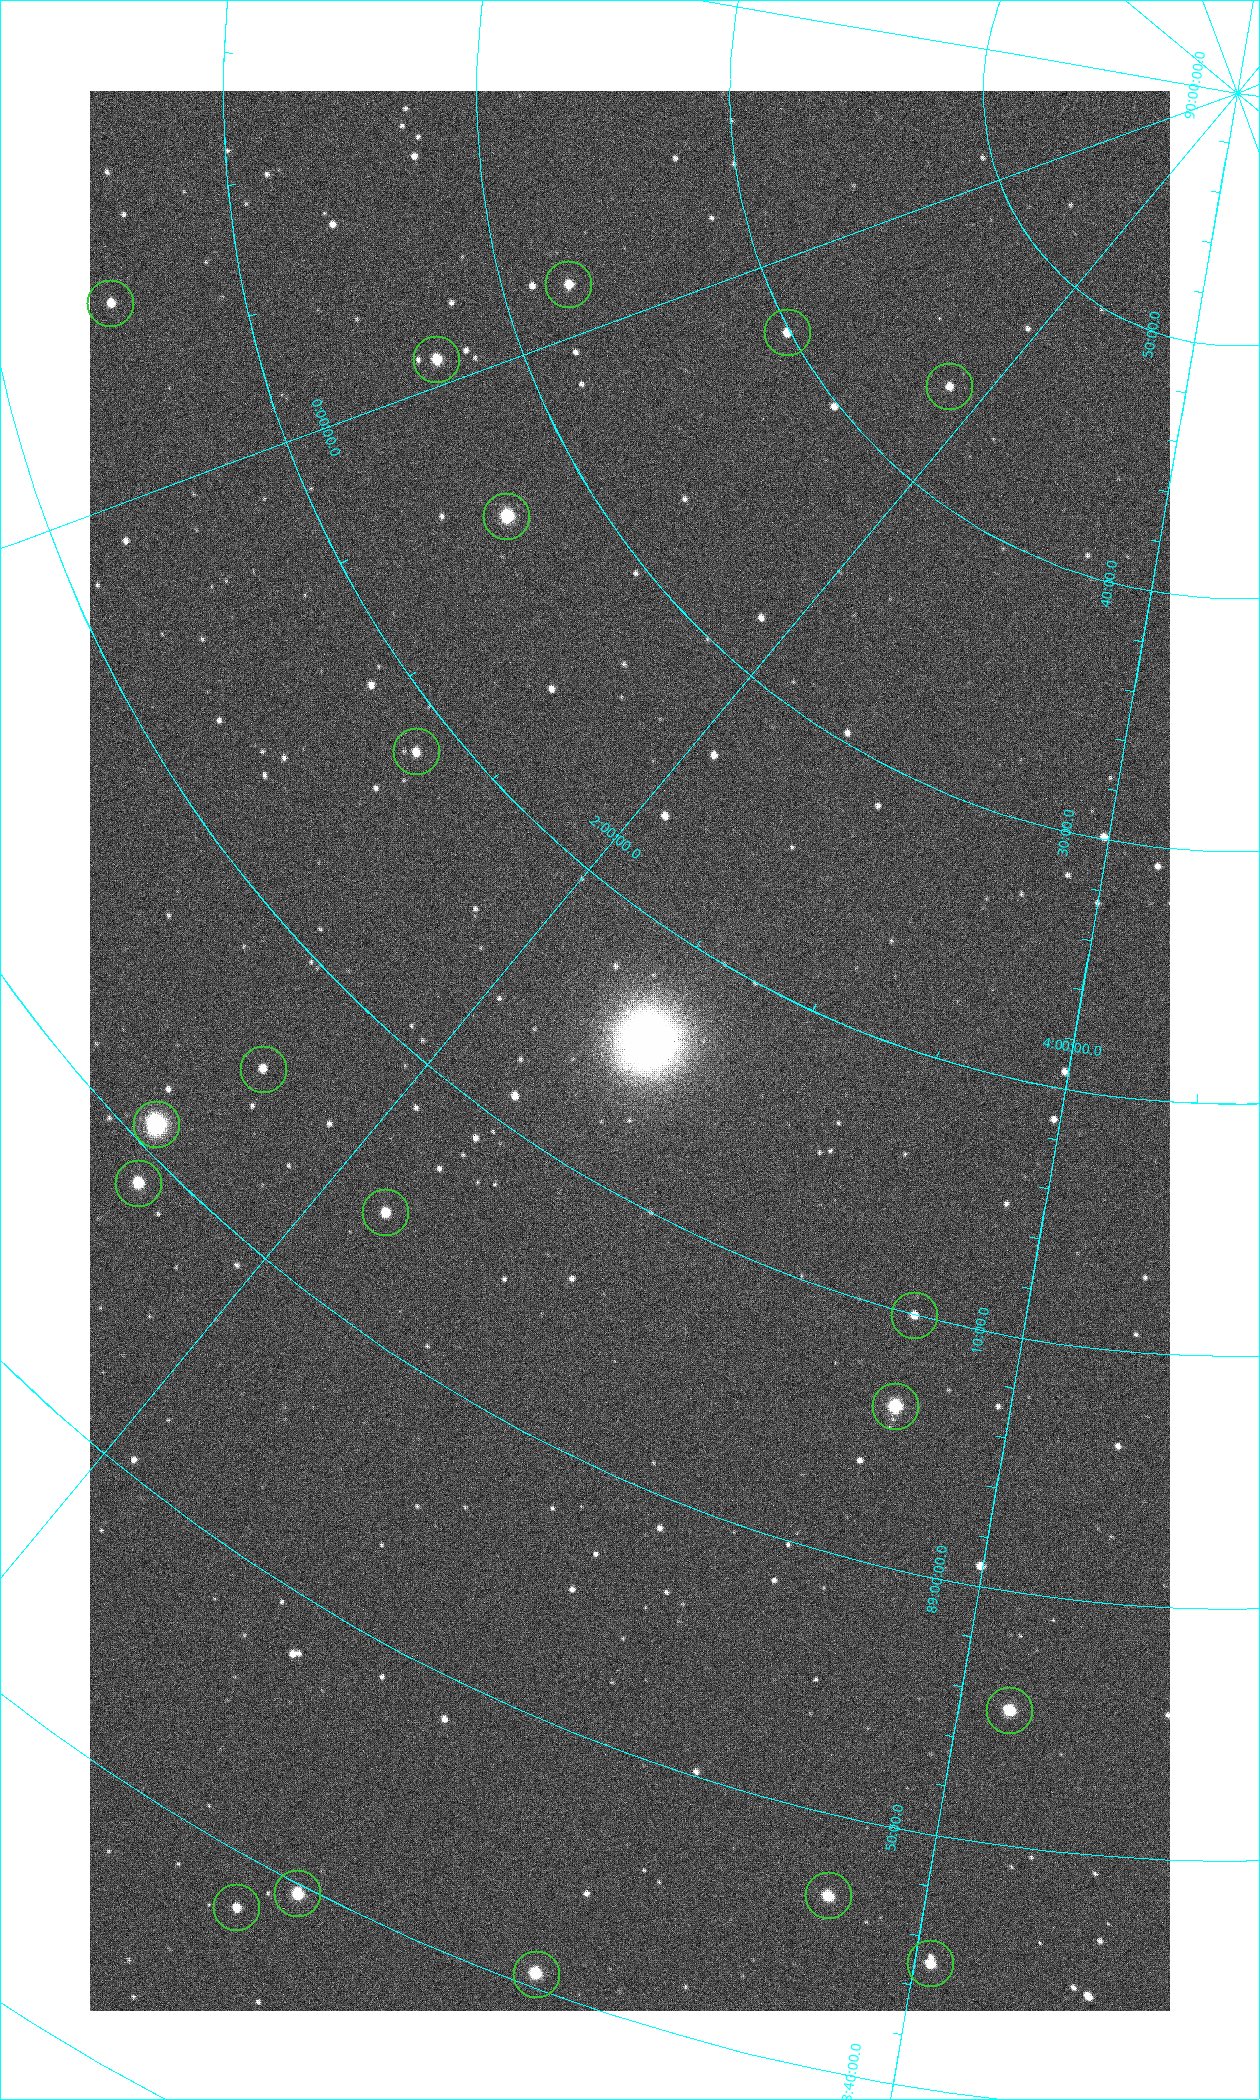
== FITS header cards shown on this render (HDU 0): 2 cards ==
NAXIS1  =                 1080 / length of data axis 1
NAXIS2  =                 1920 / length of data axis 2

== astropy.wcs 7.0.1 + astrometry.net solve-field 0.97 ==
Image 1080 x 1920 px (HDU 0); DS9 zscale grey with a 90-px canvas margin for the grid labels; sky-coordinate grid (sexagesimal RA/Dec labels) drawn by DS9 from the SOLVED WCS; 19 Tycho-2 reference stars matched to detected sources circled (green)
Header WCS: none
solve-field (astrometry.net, Tycho-2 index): SOLVED blind (the file carries no WCS)
Solved WCS: RA---TAN-SIP/DEC--TAN-SIP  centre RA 02:29:49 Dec +89:15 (37.45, +89.25 deg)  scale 2.37 arcsec/px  FOV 42.7' x 76.0'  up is -32 deg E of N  parity flipped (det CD > 0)
(file carries no celestial WCS; the grid is the blind solution)
Tycho-2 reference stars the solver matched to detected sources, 19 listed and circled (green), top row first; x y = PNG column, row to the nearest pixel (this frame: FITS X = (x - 90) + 1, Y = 1920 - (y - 91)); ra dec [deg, ICRS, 3 dp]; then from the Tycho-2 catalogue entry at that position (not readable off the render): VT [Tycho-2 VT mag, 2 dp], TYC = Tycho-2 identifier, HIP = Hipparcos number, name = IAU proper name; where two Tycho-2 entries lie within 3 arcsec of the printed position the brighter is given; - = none
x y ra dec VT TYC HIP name
568 284 355.808 +89.543 10.14 4662-135-1 - -
110 303 350.364 +89.246 10.36 4662-120-1 - -
787 332 7.906 +89.665 10.51 4627-6-1 - -
436 359 358.236 +89.445 9.52 4662-45-1 - -
949 386 25.399 +89.729 11.04 4627-64-1 - -
506 516 9.931 +89.444 8.22 4627-49-1 3128 -
416 751 18.559 +89.307 10.52 4627-75-1 - -
263 1069 24.867 +89.092 10.76 4627-125-1 - -
156 1124 23.461 +89.016 6.47 4627-259-1 7283 -
138 1183 24.587 +88.980 9.00 4627-86-1 - -
385 1212 32.549 +89.073 9.84 4628-149-1 - -
914 1315 55.017 +89.166 11.19 4628-70-1 - -
895 1406 55.225 +89.105 8.15 4628-68-1 17195 -
1009 1710 61.773 +88.923 8.88 4629-92-1 - -
297 1893 42.246 +88.661 8.90 4628-20-1 - -
828 1895 57.015 +88.780 9.32 4628-84-1 - -
236 1907 40.943 +88.634 10.89 4628-71-1 - -
930 1963 60.479 +88.750 9.70 4629-3-1 - -
536 1974 49.382 +88.676 8.64 4628-25-1 - -